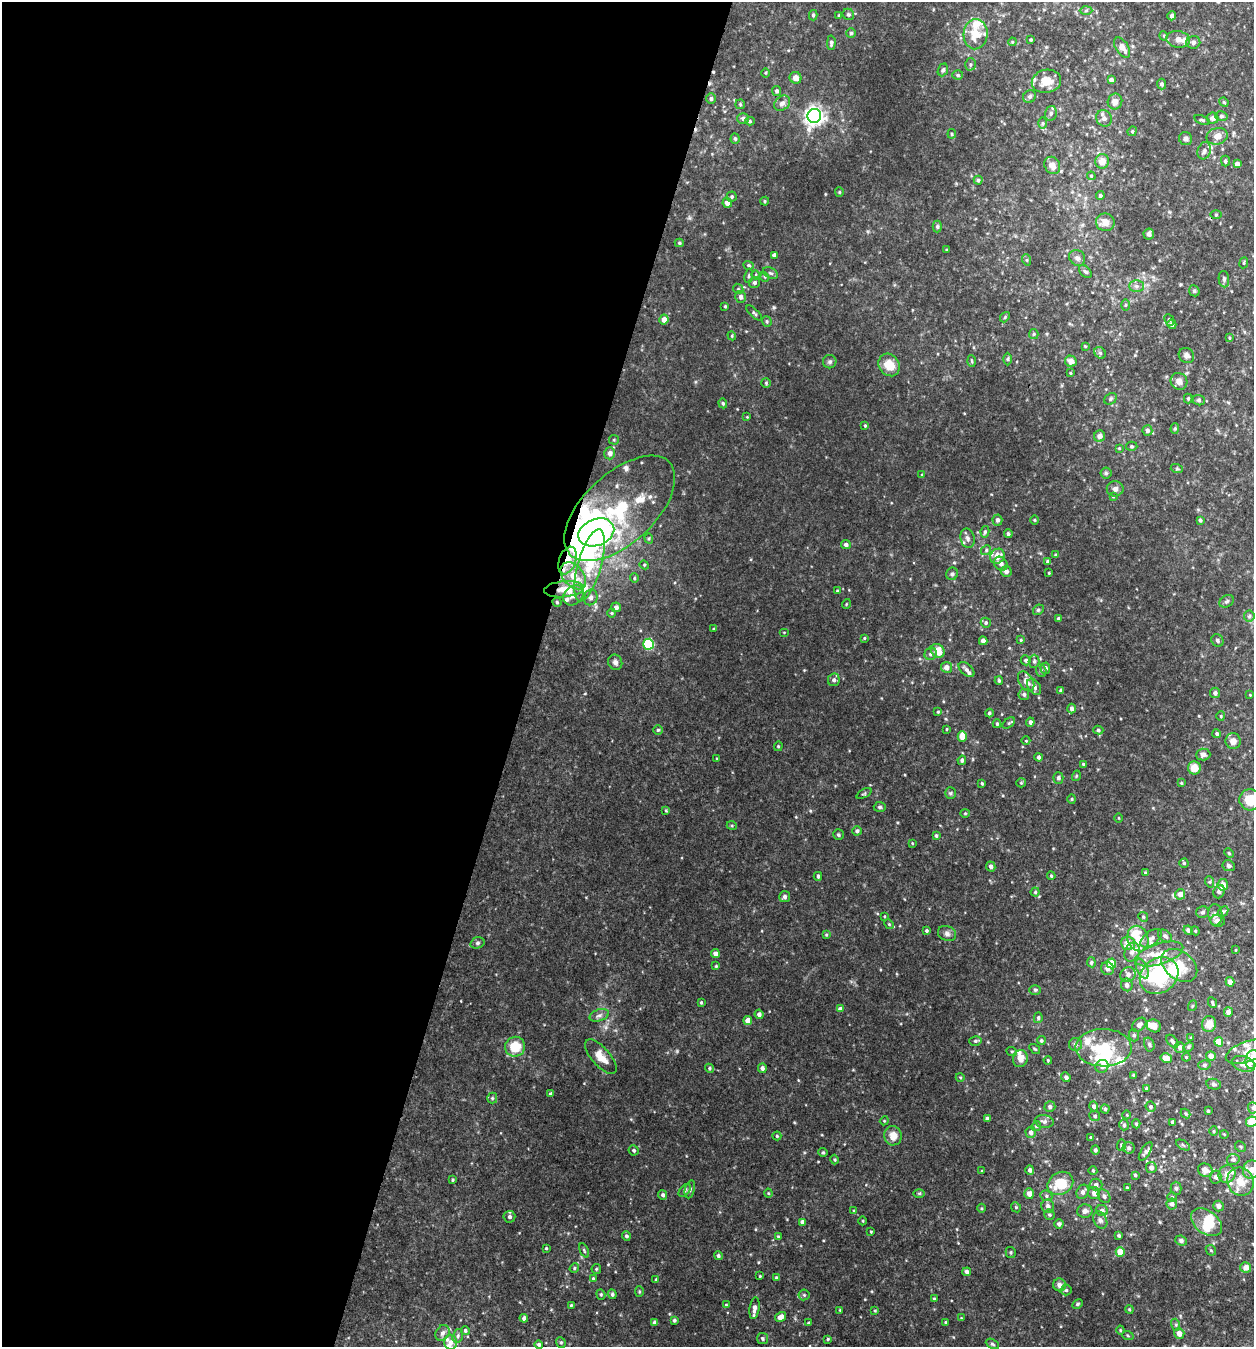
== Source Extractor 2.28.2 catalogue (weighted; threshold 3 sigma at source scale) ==
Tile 5 of 4 x 4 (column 1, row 2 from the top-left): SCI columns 265-1516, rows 2694-4038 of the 5404 x 5390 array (HDU 1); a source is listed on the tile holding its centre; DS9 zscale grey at full resolution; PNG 1256 x 1349 px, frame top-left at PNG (2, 2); each listed source drawn as its Kron ellipse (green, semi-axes under 4 px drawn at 4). Shown black and unused: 42% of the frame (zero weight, under 3 of 4 exposures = <1% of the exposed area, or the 3 px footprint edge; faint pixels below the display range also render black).
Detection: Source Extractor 2.28.2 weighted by HDU 2 'WHT'; one run over the whole footprint, this tile lists its part. Background 0.0844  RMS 0.0074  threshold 0.0332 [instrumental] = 3 sigma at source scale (4.5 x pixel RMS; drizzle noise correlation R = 1.50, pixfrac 1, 0.05/0.05 arcsec/px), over >= 5 px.
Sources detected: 486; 12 inside a brighter object's white glare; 2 cosmic-ray / hot-pixel residue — neither listed nor drawn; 38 inside a brighter listed object's ellipse — not listed separately; the other 434 listed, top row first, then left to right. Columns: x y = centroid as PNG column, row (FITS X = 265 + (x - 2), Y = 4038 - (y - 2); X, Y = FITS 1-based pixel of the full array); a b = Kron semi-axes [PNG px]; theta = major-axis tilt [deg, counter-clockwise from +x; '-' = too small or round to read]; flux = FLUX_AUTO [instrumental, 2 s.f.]
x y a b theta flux
1086 11 6 4 2 1.1
848 14 6 5 - 1.3
813 15 5 4 - 1.1
839 16 4 3 - 1.1
1172 16 4 4 - 2.2
851 33 5 5 - 1
976 34 15 12 86 13
1164 36 5 3 - 0.66
1178 39 12 8 -9 4.8
1031 40 3 3 - 0.83
1012 42 4 3 - 0.68
1193 42 7 6 - 2.1
831 43 7 4 88 1.6
1122 47 11 6 -57 5.2
970 64 6 5 - 1.3
943 70 6 5 - 1.6
766 73 5 3 - 0.66
958 75 5 4 - 1.1
795 78 6 5 - 4.4
1111 80 4 4 - 3.1
1046 81 15 11 12 11
1161 84 5 4 - 1.5
777 91 5 4 - 1.7
1030 96 7 6 - 1.6
711 99 5 5 - 1.6
1115 102 8 7 - 4
1224 102 5 4 - 0.87
782 103 9 6 38 3.1
740 104 5 4 - 0.89
1051 113 7 5 76 1.9
814 116 7 6 - 350
1221 116 6 5 - 1.3
1104 118 8 7 - 2.9
1212 118 6 5 - 3
743 119 6 5 - 2.1
1202 120 8 3 -20 1
750 121 5 4 - 1
1043 123 6 4 90 1
1132 131 5 4 - 0.87
952 134 5 4 - 0.85
1217 136 11 8 15 5.4
735 139 5 4 - 1.4
1186 139 7 6 - 2.2
1204 151 9 6 72 2.4
1102 161 7 7 - 7
1225 161 5 4 - 1.4
1237 164 4 4 - 4.7
1052 165 9 7 -59 5.4
1091 176 4 3 - 0.76
978 180 4 4 - 1.1
839 192 4 4 - 0.85
1100 196 4 4 - 1.4
732 197 5 5 - 1.2
765 201 4 4 - 0.8
727 203 5 4 - 4.1
1216 215 5 3 - 0.69
1105 222 9 9 - 5.3
937 227 6 4 90 1.1
1149 234 5 5 - 2.2
679 243 4 4 - 1.1
946 250 3 2 - 0.62
774 255 4 4 - 1.7
1077 258 8 7 - 2.6
1027 260 6 3 -71 0.81
1244 263 5 3 - 0.72
749 265 5 4 - 1.1
1085 271 7 5 -47 1.5
770 273 8 5 -25 1.4
756 275 4 3 - 0.61
749 276 7 3 81 0.98
765 277 5 3 - 0.66
1224 279 8 5 -83 1.8
755 283 6 5 - 1.7
1136 286 7 6 - 2.2
738 289 5 4 - 0.97
1194 291 6 5 - 1.1
741 297 6 5 - 2.4
1125 305 5 4 - 0.84
725 306 3 3 - 0.78
754 313 10 3 -44 1.1
1005 317 5 4 - 0.89
664 319 5 4 - 5
1169 320 6 4 -65 1.3
767 321 5 5 - 1.1
1172 324 5 4 - 2.5
1034 334 5 4 - 0.92
732 336 4 3 - 0.66
1229 338 4 3 - 0.74
1085 346 4 4 - 0.56
1100 353 6 5 - 1.2
1186 355 8 7 - 2.9
1008 359 6 4 89 0.96
972 361 6 4 -87 0.82
1071 361 6 5 - 4.5
830 362 7 6 - 1.6
889 365 12 10 -54 12
1070 373 4 3 - 0.63
1179 381 8 8 - 4.2
766 383 5 4 - 0.96
1110 399 7 5 39 1.2
1188 399 5 4 - 0.78
1199 400 6 5 - 1.2
723 403 5 4 - 1
747 417 4 4 - 0.51
865 426 4 3 - 0.81
1175 428 5 4 - 1
1147 430 5 5 - 2.3
1100 436 6 5 - 2.9
614 440 5 5 - 0.88
1132 446 6 4 -2 0.99
1119 448 4 3 - 0.69
610 453 6 5 - 3.6
1177 469 6 4 -18 0.9
1106 473 5 5 - 1.1
922 475 4 3 - 0.8
1115 489 8 7 - 2.5
1113 496 3 3 - 0.59
620 508 68 35 43 88
997 520 5 5 - 2.4
1034 520 5 3 - 0.64
1200 520 4 3 - 1.3
596 532 18 13 22 120
985 532 6 4 78 1.2
1008 534 4 4 - 1.4
649 538 5 4 - 0.89
968 538 10 7 -76 3.1
846 545 5 4 - 2
986 550 5 4 - 1.1
1056 555 3 3 - 0.96
997 556 8 7 - 7.1
567 560 14 8 70 13
1048 561 4 4 - 1.9
1001 564 7 6 - 3.6
590 565 37 11 74 27
644 565 5 4 - 0.84
1006 571 5 5 - 3.2
1049 573 3 2 - 0.66
952 574 6 5 - 1.7
573 576 15 10 -50 14
634 578 4 4 - 0.83
564 589 20 8 5 9.5
837 591 4 3 - 0.79
573 595 11 8 42 4.1
591 597 8 6 68 2.5
1227 601 7 5 33 1.5
557 602 4 4 - 0.99
846 604 5 3 - 0.59
616 607 5 5 - 2.4
1038 610 6 4 44 1.1
612 613 4 4 - 0.81
1249 616 5 5 - 1.2
1059 619 4 3 - 2.2
986 623 5 5 - 1.4
713 629 3 3 - 0.57
784 632 5 3 - 0.54
864 638 4 4 - 0.65
1021 640 4 4 - 0.72
1217 640 6 5 - 1.4
983 641 4 4 - 3.8
648 644 5 5 - 48
938 651 7 6 - 10
931 654 6 6 - 2
1026 660 5 5 - 1.7
1034 661 6 5 - 1.5
615 662 8 7 - 2.6
947 667 5 5 - 4.3
1045 668 5 5 - 2.1
966 670 9 5 -41 2.4
1041 671 6 5 - 1.3
834 680 6 6 - 2.2
999 681 4 3 - 1.1
1026 681 11 7 -58 4.6
1034 687 9 5 -55 2.8
1061 690 4 4 - 1.7
1215 693 5 5 - 2.2
1024 694 5 5 - 1.6
1250 695 2 2 - 0.43
1072 708 5 4 - 2.4
938 712 4 4 - 0.67
989 713 4 4 - 1.4
1221 716 5 4 - 0.78
1030 722 4 4 - 2
1009 723 7 4 42 1.1
997 724 4 3 - 0.9
947 729 4 2 - 0.55
658 730 5 5 - 1.1
1098 730 5 4 - 1.2
1217 734 4 4 - 1.2
962 736 5 4 - 9.5
1026 741 4 3 - 0.55
1233 741 8 7 - 3.9
778 746 5 4 - 0.91
1203 755 7 6 - 2.6
1039 757 4 3 - 1.7
717 759 4 3 - 0.6
962 760 4 4 - 1.3
1083 764 4 3 - 0.88
1194 768 6 6 - 8.3
1076 776 5 3 - 0.7
1058 778 5 5 - 1.9
982 783 4 3 - 0.83
1021 783 5 4 - 0.84
1181 783 4 4 - 0.73
864 793 8 4 27 1
950 793 6 5 - 1.2
1072 799 4 4 - 0.78
1250 800 11 10 - 16
880 807 6 5 - 1.3
666 811 3 3 - 0.78
965 813 4 4 - 0.74
1119 818 4 3 - 0.55
732 826 5 3 - 0.68
857 831 4 4 - 1.8
838 835 5 5 - 1.3
936 836 4 3 - 1.3
912 843 4 3 - 0.52
1229 853 5 4 - 0.81
1184 863 4 4 - 0.94
991 866 5 4 - 2.4
1229 866 6 5 - 1.7
1145 873 4 4 - 0.87
818 876 4 3 - 1.2
1051 876 4 3 - 0.86
1210 882 6 4 -72 0.91
1223 885 6 5 - 6.2
1035 892 4 4 - 1
1219 892 7 5 68 2.3
1180 894 5 5 - 4
785 897 5 5 - 1.8
1202 912 6 6 - 1.6
1223 912 6 4 46 1.2
1215 915 11 7 -86 2.8
884 916 4 2 - 0.57
1143 917 5 4 - 0.92
1218 921 7 6 - 2.9
889 924 5 4 - 0.82
1188 930 5 4 - 2.3
926 931 4 4 - 1.1
1195 931 4 4 - 0.84
947 934 9 7 -24 2.4
826 935 4 3 - 0.72
1165 936 8 5 -39 1.9
1151 938 12 6 37 3.6
1138 939 13 10 -69 11
477 943 7 5 16 1.3
1128 943 7 7 - 7
1236 950 4 2 - 0.48
1132 952 10 7 68 3.3
715 954 4 4 - 3.3
1159 954 25 10 18 13
1091 962 5 4 - 1.2
1111 963 5 4 - 13
1179 965 20 14 -38 18
716 966 3 3 - 0.73
1107 968 7 6 - 3
1142 969 10 5 -65 2.9
1128 975 8 7 - 3.3
1159 976 20 17 36 54
1230 982 5 4 - 4.1
1127 985 6 6 - 3.2
1035 990 6 5 - 1.1
701 1002 4 3 - 0.83
1212 1003 6 3 -63 1.2
1192 1006 5 3 - 0.61
840 1009 4 4 - 2.4
1228 1012 5 4 - 3.2
759 1014 4 4 - 2.7
599 1015 10 6 17 2.3
1038 1018 5 4 - 1.2
748 1021 4 4 - 5.9
1209 1024 8 7 - 6.6
1139 1025 8 5 44 2.8
1154 1026 7 6 - 5.6
1134 1035 6 5 - 1.4
1191 1038 4 3 - 0.7
1041 1040 4 4 - 1.1
975 1041 6 5 - 1.3
1172 1041 7 4 -52 2.1
1219 1042 5 4 - 10
1075 1044 6 6 - 1.9
1149 1044 7 5 -75 1.4
515 1047 10 10 - 15
1180 1047 5 5 - 2.6
1189 1047 5 4 - 1.1
1104 1048 28 18 -1 28
1035 1049 6 3 -35 0.74
1012 1052 5 3 - 0.74
1247 1052 22 10 20 7.5
1211 1056 5 4 - 4.8
601 1057 21 9 -49 8.4
1186 1057 4 4 - 0.78
1020 1058 8 7 - 4.7
1166 1058 5 4 - 7.7
1252 1059 9 6 76 20
1048 1060 4 3 - 0.7
1244 1064 12 7 -17 5.5
1204 1065 6 5 - 1.4
1102 1066 7 6 - 3
709 1068 5 4 - 1.1
762 1068 5 4 - 2
1133 1075 3 3 - 0.67
960 1077 4 3 - 0.69
1066 1077 5 4 - 1.6
1214 1084 8 5 -12 1.6
1146 1088 4 3 - 0.82
550 1094 3 3 - 1
492 1098 5 5 - 1
1094 1106 5 4 - 2
1050 1107 5 5 - 2
1151 1107 5 5 - 1.2
1253 1108 6 5 - 1.3
1105 1109 4 4 - 1.3
1208 1111 3 3 - 0.97
1186 1113 5 4 - 0.83
1127 1115 4 3 - 0.55
1095 1116 5 5 - 1.4
987 1118 4 3 - 1.7
884 1121 4 3 - 0.58
1044 1121 9 6 -8 2.1
1173 1122 4 3 - 1.8
1252 1122 6 5 - 18
1136 1124 4 4 - 1
1124 1125 5 4 - 1.1
1036 1126 5 4 - 0.96
1214 1131 5 3 - 0.62
1031 1132 5 5 - 2.3
1224 1134 4 3 - 0.51
777 1136 4 4 - 0.91
893 1136 9 8 - 7.3
1091 1137 3 3 - 0.69
1121 1145 6 3 88 0.96
1183 1145 8 3 -32 0.91
1240 1147 6 5 - 1
1129 1148 6 5 - 1.5
634 1150 5 5 - 1.4
1095 1150 4 4 - 1.3
1146 1151 10 4 58 2
823 1152 4 4 - 0.8
1233 1159 6 5 - 1.8
835 1160 5 4 - 0.96
1151 1168 5 5 - 2.9
1030 1170 4 4 - 2.2
1093 1170 4 3 - 0.95
1205 1170 7 6 - 4.1
1251 1170 9 8 - 4.9
982 1171 4 3 - 0.57
1227 1174 9 8 - 4
1135 1175 3 3 - 0.99
1216 1177 6 5 - 2.1
452 1180 4 3 - 0.84
1240 1182 14 13 - 10
1060 1183 13 11 32 20
1096 1185 6 6 - 2.4
1127 1188 3 3 - 0.97
1176 1188 6 5 - 1.5
690 1189 9 5 75 1.6
685 1190 7 4 49 1.3
1083 1192 7 5 63 2.5
768 1193 4 4 - 0.67
919 1193 6 4 1 0.91
1094 1193 6 6 - 3.2
1029 1194 5 5 - 5
663 1195 5 4 - 1.7
1046 1196 6 5 - 1.5
1104 1196 7 5 -50 2
1172 1197 5 4 - 0.95
1172 1204 5 5 - 2.3
1048 1206 7 6 - 2.7
1218 1206 5 5 - 2.7
1016 1207 5 4 - 0.99
982 1208 4 3 - 0.72
1102 1210 6 5 - 2.7
854 1211 4 4 - 0.92
1085 1211 7 6 - 3.3
1049 1215 5 5 - 1.1
509 1217 6 6 - 2
1100 1220 9 6 -62 2.4
863 1221 4 3 - 0.69
802 1222 4 4 - 2.9
1207 1222 17 11 -36 14
1059 1224 5 4 - 2.6
871 1232 3 2 - 0.66
626 1236 4 4 - 1.5
778 1236 4 3 - 0.73
1119 1236 4 3 - 1.1
1181 1241 6 5 - 2
546 1248 3 3 - 0.81
584 1250 7 4 -64 1
1211 1250 6 4 -44 0.87
1011 1252 5 5 - 1.2
1120 1252 5 4 - 10
718 1256 4 4 - 1.6
1246 1267 5 5 - 5
574 1268 5 4 - 1
596 1269 5 4 - 0.87
967 1272 4 4 - 2.4
760 1276 3 3 - 0.65
593 1278 4 3 - 0.7
776 1278 3 3 - 1.3
656 1279 4 3 - 0.83
1059 1285 6 6 - 3.5
1066 1290 5 5 - 1.1
639 1292 5 4 - 0.91
601 1294 5 4 - 1
612 1294 5 4 - 1.5
804 1295 5 5 - 1.1
934 1299 3 3 - 0.89
1077 1304 6 4 28 0.99
571 1305 3 3 - 0.75
726 1305 4 3 - 0.75
754 1308 11 5 82 3.9
1129 1309 4 3 - 0.71
840 1310 3 3 - 0.6
875 1311 3 3 - 0.72
781 1317 6 4 33 4
524 1318 4 4 - 2.4
961 1318 4 3 - 0.54
674 1320 3 3 - 1.3
654 1322 4 4 - 1.7
946 1322 3 3 - 0.88
809 1323 3 3 - 1.6
1176 1325 6 4 -73 1
465 1330 4 4 - 1.2
1120 1330 4 4 - 0.68
443 1333 8 6 65 2.8
1179 1333 5 5 - 4.7
458 1336 7 5 71 1.5
1128 1336 6 3 -20 0.8
762 1339 6 5 - 1.2
828 1339 4 3 - 0.8
451 1342 7 6 - 3.4
561 1342 5 4 - 1.1
992 1344 7 4 -28 1.2
539 1345 4 4 - 1.4
Overlapping masked pixels (flux is a lower limit): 4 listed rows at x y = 620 508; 567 560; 564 589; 1179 965
Isophote crosses this tile's border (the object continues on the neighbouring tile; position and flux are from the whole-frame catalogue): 5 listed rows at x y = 1250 800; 1247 1052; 1252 1059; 1253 1108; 1252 1122
Unlisted compact peaks at least as high as the median listed source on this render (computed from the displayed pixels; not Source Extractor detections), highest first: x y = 774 307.